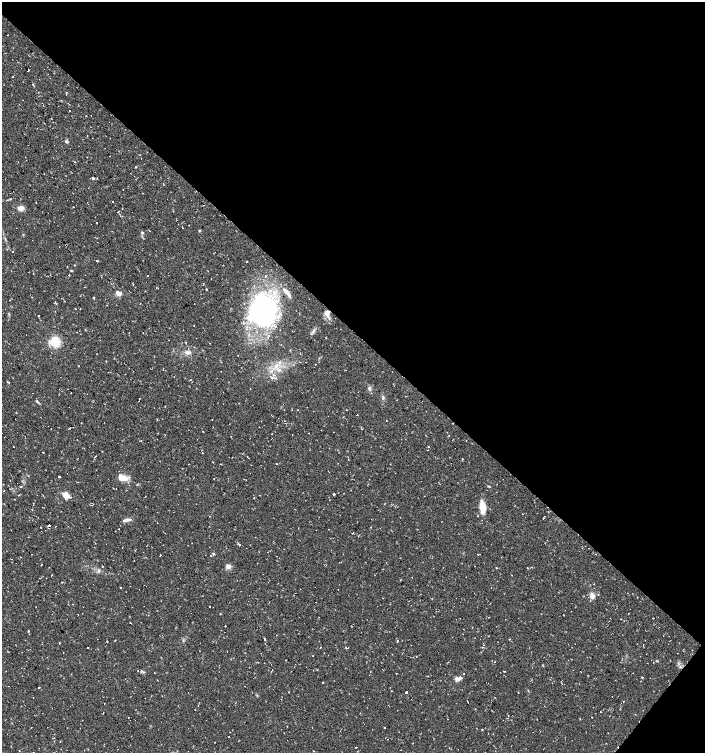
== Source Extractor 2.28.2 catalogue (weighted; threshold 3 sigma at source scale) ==
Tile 8 of 4 x 4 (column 4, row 2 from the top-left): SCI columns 4449-5854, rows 3002-4502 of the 6025 x 6006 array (HDU 1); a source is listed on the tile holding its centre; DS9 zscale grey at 2 x 2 block average (1 PNG px = mean of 2 x 2 image px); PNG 707 x 755 px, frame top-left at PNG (2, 2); no overlay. Shown black and unused: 45% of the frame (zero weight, under 2 of 3 exposures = <1% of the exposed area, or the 3 px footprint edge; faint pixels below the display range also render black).
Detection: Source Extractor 2.28.2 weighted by HDU 2 'WHT'; one run over the whole footprint, this tile lists its part. Background 0.0323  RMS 0.004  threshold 0.018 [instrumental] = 3 sigma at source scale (4.5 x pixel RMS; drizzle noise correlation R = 1.50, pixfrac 1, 0.0396/0.0396 arcsec/px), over >= 5 px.
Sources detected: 174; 22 cosmic-ray / hot-pixel residue — not listed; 4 inside a brighter listed object's ellipse — not listed separately; the other 148 listed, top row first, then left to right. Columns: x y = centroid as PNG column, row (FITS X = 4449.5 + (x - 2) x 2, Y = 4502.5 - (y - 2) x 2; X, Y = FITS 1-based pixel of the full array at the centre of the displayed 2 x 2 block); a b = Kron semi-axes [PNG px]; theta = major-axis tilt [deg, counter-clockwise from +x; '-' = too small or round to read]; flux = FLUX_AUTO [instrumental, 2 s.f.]
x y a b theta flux
8 35 2 2 - 0.33
17 62 2 2 - 0.55
28 70 2 2 - 18
33 84 2 2 - 0.82
69 111 2 2 - 1.6
86 116 2 2 - 0.46
66 142 5 3 - 1.4
105 148 2 2 - 0.35
110 156 2 2 - 3.6
74 162 2 2 - 0.5
136 167 2 2 - 3.1
93 178 2 2 - 13
113 201 2 2 - 0.56
73 207 2 2 - 1.5
21 208 5 4 - 7.7
122 208 2 2 - 0.5
118 212 2 2 - 0.78
182 227 3 2 - 1.5
199 230 3 3 - 0.88
142 232 4 3 - 1.3
12 252 2 2 - 0.63
97 261 2 2 - 0.9
247 261 2 2 - 1.3
71 270 3 2 - 0.72
69 275 2 2 - 0.44
147 275 2 2 - 1.6
265 276 3 2 - 0.56
211 278 2 2 - 0.59
133 284 2 2 - 0.4
85 287 2 2 - 0.45
206 289 2 2 - 1.2
119 293 7 4 -21 4.2
288 293 9 4 -61 4
94 298 2 2 - 14
10 300 2 2 - 0.4
55 301 2 2 - 0.88
76 309 2 2 - 0.63
263 311 29 28 - 150
327 313 12 5 -77 6.7
38 315 2 2 - 0.45
326 338 2 2 - 0.4
55 342 3 3 - 160
185 342 2 2 - 0.56
187 352 7 5 73 3.3
221 362 2 2 - 0.42
315 364 2 2 - 0.36
274 375 3 2 - 0.73
9 382 2 2 - 0.93
196 388 2 2 - 0.31
369 388 6 3 -65 1.9
37 401 5 2 - 1.1
165 406 2 2 - 0.44
154 408 2 2 - 0.82
297 410 2 2 - 0.24
346 410 2 2 - 1.1
16 413 2 2 - 0.45
157 420 2 2 - 0.57
212 420 2 2 - 0.35
386 421 2 2 - 0.85
81 423 2 2 - 0.43
51 428 2 2 - 0.93
333 432 2 2 - 1.2
292 434 2 2 - 0.36
77 440 2 2 - 1
141 441 2 2 - 0.66
429 446 2 2 - 0.36
13 447 2 2 - 1.2
43 452 2 2 - 3.6
202 453 2 2 - 0.45
96 456 2 2 - 1.8
247 456 2 2 - 1.1
462 459 2 2 - 0.42
348 460 2 2 - 0.87
220 464 2 2 - 0.48
276 464 2 2 - 0.41
59 476 2 2 - 3.7
124 478 8 6 -27 8.2
21 487 2 2 - 0.67
334 494 2 2 - 15
19 495 2 2 - 0.57
66 495 6 5 - 7.7
254 498 2 2 - 0.73
91 505 2 2 - 0.39
482 507 15 6 -81 12
295 509 2 2 - 0.61
127 520 10 3 10 3.3
157 523 2 2 - 0.27
49 525 2 2 - 14
41 527 2 2 - 1.2
371 527 2 2 - 1.3
118 529 2 2 - 0.39
213 554 4 3 - 0.87
478 554 2 2 - 0.88
595 554 2 2 - 0.37
160 555 2 2 - 0.42
42 564 2 2 - 1.4
102 566 2 2 - 0.59
228 567 6 6 - 3.4
496 568 2 2 - 0.51
99 570 4 3 - 1.3
52 575 2 2 - 1.8
412 577 2 2 - 0.25
46 578 2 2 - 1.4
120 587 2 2 - 1.4
420 594 2 2 - 0.37
598 594 2 2 - 0.95
592 596 6 4 -72 5.7
209 606 2 2 - 1.1
220 613 2 2 - 1
563 615 2 2 - 1.9
653 618 2 2 - 0.62
225 626 2 2 - 0.78
28 631 2 2 - 7.6
265 639 2 2 - 3.6
397 640 2 2 - 0.81
59 643 3 2 - 0.41
484 645 2 2 - 0.43
87 647 2 2 - 1.4
346 647 3 3 - 0.67
483 647 2 2 - 1.3
320 648 2 2 - 0.44
495 662 2 2 - 0.68
138 671 2 2 - 1
504 671 2 2 - 0.39
370 672 2 2 - 1.3
581 672 2 2 - 0.32
154 673 2 2 - 0.4
464 674 2 2 - 0.6
642 677 2 2 - 0.46
458 679 8 4 14 4.4
157 680 2 2 - 0.46
38 687 2 2 - 8.1
289 692 2 2 - 0.37
406 692 2 2 - 4.1
281 699 2 2 - 0.34
104 703 2 2 - 0.83
544 706 2 2 - 0.42
195 710 2 2 - 0.4
601 712 2 2 - 1.8
128 717 2 2 - 0.36
145 717 2 2 - 0.46
447 719 2 2 - 0.33
384 727 2 2 - 1.4
229 737 2 2 - 0.3
60 741 2 2 - 1.1
356 747 2 2 - 1.3
19 751 2 2 - 5.6
34 752 2 2 - 0.26
Overlapping masked pixels (flux is a lower limit): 1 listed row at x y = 327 313
Diffuse or blended objects may show on this block-average render without a row.